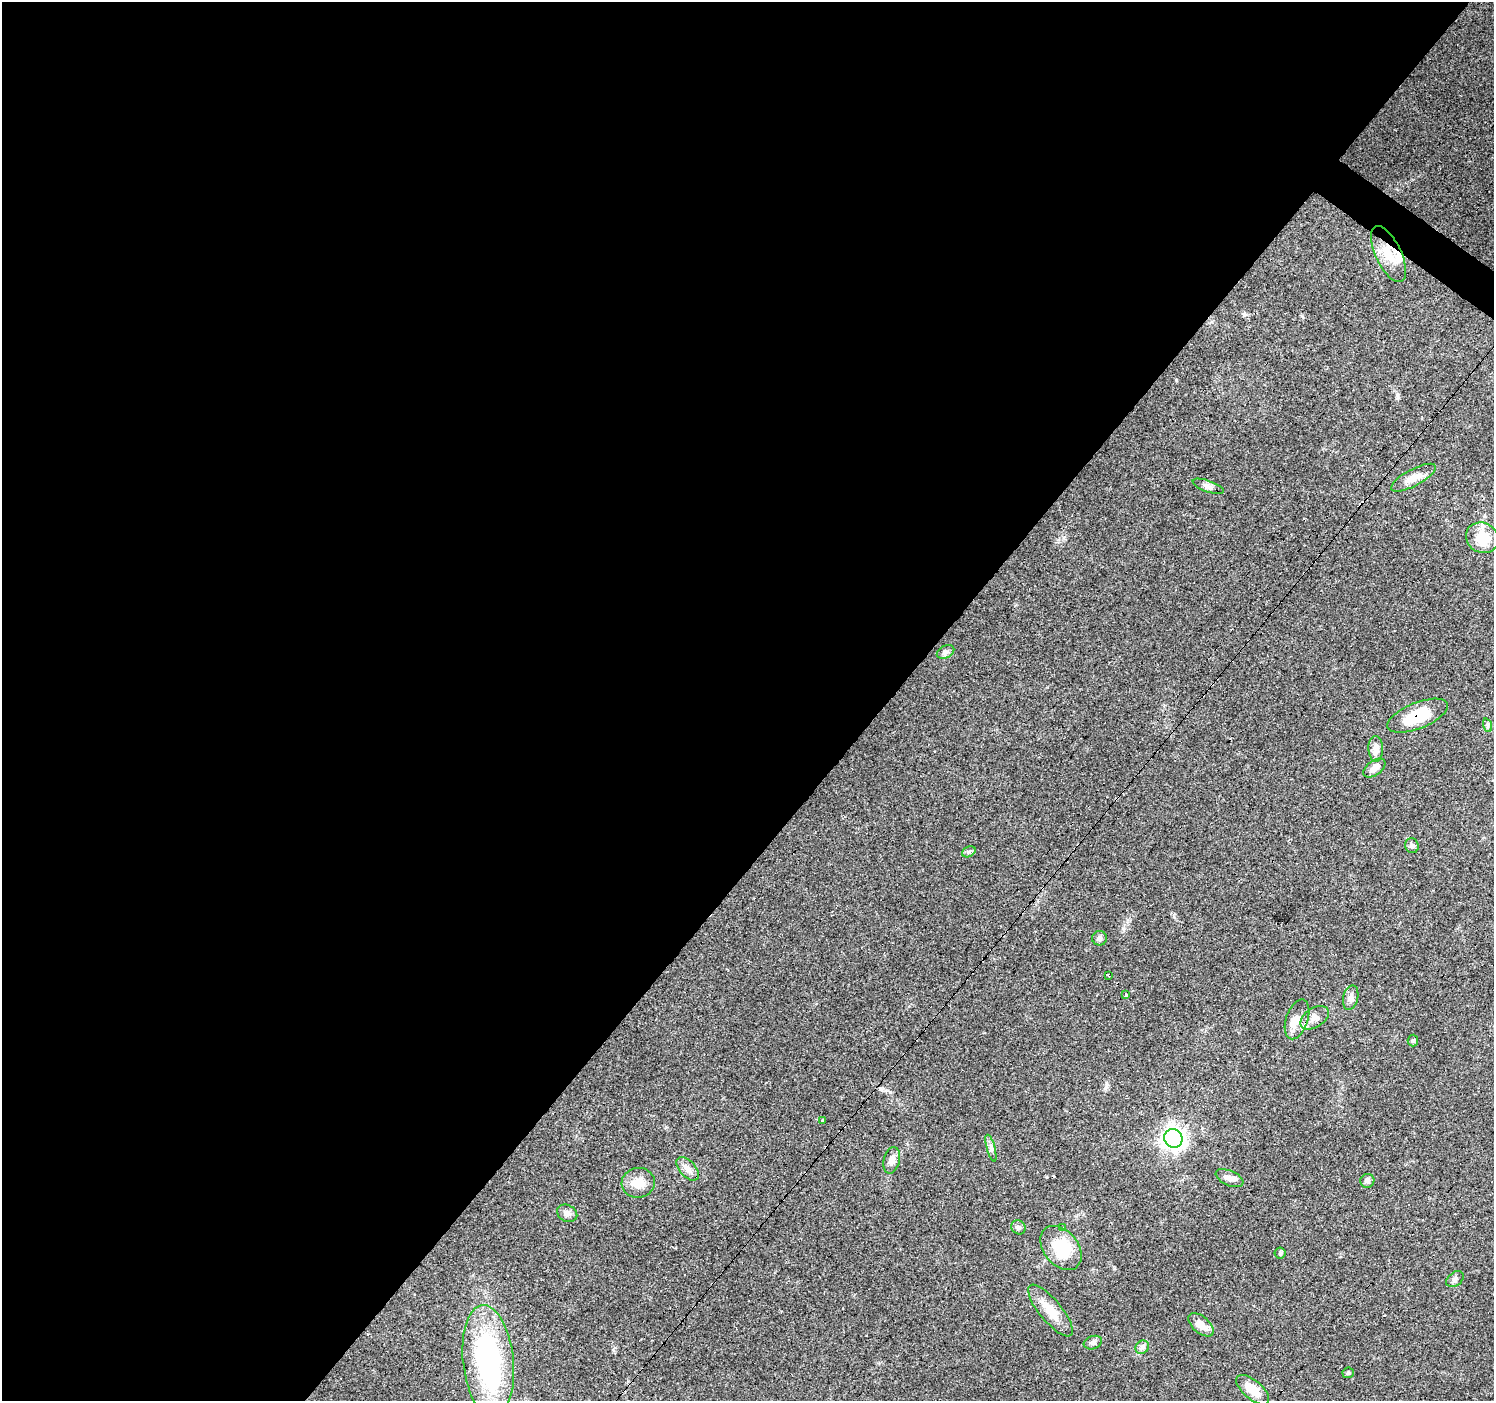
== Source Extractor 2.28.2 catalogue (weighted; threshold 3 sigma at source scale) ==
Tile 5 of 4 x 4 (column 1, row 2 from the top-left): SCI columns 1-1492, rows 2969-4367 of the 5968 x 6005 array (HDU 1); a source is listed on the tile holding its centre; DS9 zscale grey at full resolution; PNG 1496 x 1403 px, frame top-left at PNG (2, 2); each listed source drawn as its Kron ellipse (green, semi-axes under 4 px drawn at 4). Shown black and unused: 60% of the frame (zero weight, under 3 of 4 exposures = <1% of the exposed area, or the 3 px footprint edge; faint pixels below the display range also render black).
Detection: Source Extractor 2.28.2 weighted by HDU 2 'WHT'; one run over the whole footprint, this tile lists its part. Background 0.0939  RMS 0.0067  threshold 0.0302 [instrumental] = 3 sigma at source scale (4.5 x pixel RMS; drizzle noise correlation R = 1.50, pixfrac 1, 0.0396/0.0396 arcsec/px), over >= 5 px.
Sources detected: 44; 1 inside a brighter object's white glare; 1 cosmic-ray / hot-pixel residue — neither listed nor drawn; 3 inside a brighter listed object's ellipse — not listed separately; the other 39 listed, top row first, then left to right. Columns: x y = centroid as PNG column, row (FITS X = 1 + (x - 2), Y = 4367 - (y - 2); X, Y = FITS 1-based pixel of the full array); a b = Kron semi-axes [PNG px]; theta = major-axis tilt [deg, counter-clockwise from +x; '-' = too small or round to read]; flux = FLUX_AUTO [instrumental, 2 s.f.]
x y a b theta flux
1388 254 30 12 -64 16
1413 478 25 8 28 7.1
1208 486 16 5 -20 2.8
1482 538 17 14 -31 17
946 652 9 6 27 2
1418 716 32 13 22 25
1487 725 7 4 -72 1.2
1376 749 13 7 -88 5
1374 768 12 7 36 3.7
1412 846 7 6 - 1.7
969 852 7 5 31 1.3
1100 938 7 7 - 1.9
1108 976 4 2 - 0.86
1126 995 3 3 - 11
1351 998 12 7 77 3.2
1315 1018 16 9 33 4.9
1297 1019 21 11 71 7.6
1413 1041 6 5 - 1.1
822 1120 3 3 - 1.6
1173 1138 9 9 - 460
991 1148 14 4 -75 2.3
892 1160 13 8 77 4.2
687 1169 14 8 -48 4.5
1229 1178 14 7 -23 3.8
1367 1181 7 6 - 2.1
638 1183 16 15 - 9.6
567 1213 10 8 -27 3.1
1018 1227 7 6 - 1.7
1062 1228 3 3 - 1.1
1061 1248 25 17 -51 28
1280 1253 5 5 - 1
1455 1279 10 6 38 2
1050 1310 32 11 -50 13
1201 1325 15 8 -40 6.7
1093 1343 9 6 19 2.2
1142 1347 7 6 - 1.8
488 1361 56 25 -84 140
1348 1373 5 5 - 0.87
1253 1390 20 9 -40 12
Overlapping masked pixels (flux is a lower limit): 2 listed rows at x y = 1388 254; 1418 716
Unlisted compact peaks at least as high as the median listed source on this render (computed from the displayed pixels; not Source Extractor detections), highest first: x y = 1176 380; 1123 928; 1244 315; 1302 316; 1397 395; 1174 917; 1106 1087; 1064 538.